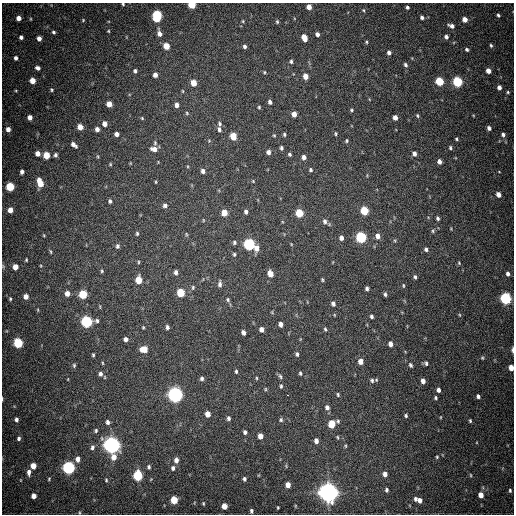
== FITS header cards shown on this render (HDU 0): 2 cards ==
NAXIS1  =                  512
NAXIS2  =                  512

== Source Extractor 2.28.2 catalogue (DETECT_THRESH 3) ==
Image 512 x 512 px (HDU 0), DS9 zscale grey, 1 PNG px = 1 image px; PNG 516 x 516 px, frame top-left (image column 1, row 512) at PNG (2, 3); no overlay
Background 724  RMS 20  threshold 61.1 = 3 sigma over >= 5 px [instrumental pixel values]
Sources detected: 239; all 239 listed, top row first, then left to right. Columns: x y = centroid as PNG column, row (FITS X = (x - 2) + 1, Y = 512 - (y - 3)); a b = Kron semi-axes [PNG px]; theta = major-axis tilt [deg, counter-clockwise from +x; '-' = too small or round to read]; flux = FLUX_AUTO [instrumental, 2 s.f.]
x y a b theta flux
123 4 3 3 - 1.5e+03
192 5 5 4 - 4.5e+04
309 7 4 4 - 1.0e+04
407 7 4 3 - 2.8e+03
363 10 4 4 - 1.6e+03
498 15 4 3 - 2.4e+03
157 16 8 5 83 1.2e+05
422 17 4 4 - 3.0e+03
19 18 4 4 - 8.8e+03
465 19 4 4 - 1.1e+04
83 20 4 3 - 1.1e+03
243 21 4 4 - 1.3e+03
277 22 4 4 - 1.7e+03
451 26 7 4 -20 5.8e+03
108 31 3 3 - 1.2e+03
54 32 4 3 - 2.4e+03
159 33 9 6 -76 7.2e+03
317 34 4 4 - 4.6e+03
21 37 4 4 - 4.1e+03
446 37 5 4 - 4.0e+03
39 38 4 4 - 6.8e+03
304 38 6 4 -71 1.6e+04
366 42 4 4 - 1.5e+03
491 45 5 3 - 2.0e+03
166 46 5 5 - 2.1e+04
245 46 4 4 - 3.3e+03
467 49 5 4 - 2.6e+03
389 53 4 4 - 4.3e+03
16 58 4 3 - 4.2e+03
291 61 5 5 - 2.7e+03
405 65 6 4 -60 3.1e+03
38 68 5 4 - 4.2e+03
135 71 4 4 - 2.8e+03
488 71 4 4 - 1.0e+04
264 72 4 4 - 1.4e+03
155 75 5 4 - 6.5e+03
305 76 5 4 - 1.2e+04
32 81 5 4 - 1.4e+04
439 81 5 5 - 5.7e+04
457 82 5 5 - 1.1e+05
193 83 5 4 - 1.9e+04
499 87 4 4 - 5.9e+03
16 90 4 3 - 1.1e+03
51 90 4 4 - 1.7e+03
183 91 5 3 - 1.3e+03
508 92 3 3 - 1.5e+03
270 102 4 3 - 4.1e+03
109 104 5 4 - 1.4e+04
177 105 5 4 - 5.9e+03
259 107 4 3 - 1.7e+03
352 110 4 4 - 1.8e+03
187 113 6 4 -51 1.9e+03
294 114 5 4 - 1.0e+04
417 116 5 4 - 1.9e+03
30 117 4 4 - 7.8e+03
142 118 4 3 - 1.5e+03
395 118 5 4 - 8.0e+03
105 124 5 5 - 8.5e+03
220 124 7 5 -83 2.9e+03
80 127 5 5 - 1.3e+04
489 128 4 4 - 3.8e+03
8 129 5 4 - 7.2e+03
97 129 5 4 - 5.7e+03
219 129 6 5 - 3.5e+03
117 134 4 4 - 6.5e+03
284 134 4 3 - 2.0e+03
336 134 4 3 - 1.7e+03
503 134 5 5 - 3.6e+03
274 135 4 3 - 1.4e+03
233 136 6 5 - 2.4e+04
456 139 4 3 - 1.7e+03
347 141 5 4 - 1.7e+03
155 143 6 5 - 2.4e+03
74 145 6 4 -43 6.1e+03
281 148 5 4 - 3.0e+03
450 148 5 4 - 2.2e+03
154 149 8 5 0 8.8e+03
268 152 5 4 - 5.3e+03
38 153 4 4 - 9.1e+03
289 154 4 4 - 2.2e+03
414 154 6 5 - 4.9e+03
46 155 5 5 - 2.6e+04
56 155 5 4 - 3.1e+03
97 156 5 3 - 1.3e+03
304 157 5 4 - 5.7e+03
439 161 5 4 - 5.9e+03
110 164 4 3 - 1.3e+03
311 170 5 5 - 2.3e+03
203 171 6 5 - 4.8e+03
22 172 4 4 - 4.1e+03
499 172 3 2 - 8.3e+02
253 181 4 4 - 1.2e+03
156 182 4 3 - 1.2e+03
40 183 8 5 -70 2.4e+04
10 187 5 5 - 6.1e+04
498 194 5 4 - 8.5e+03
110 201 4 3 - 2.8e+03
165 205 5 5 - 4.1e+03
10 210 5 4 - 1.1e+04
364 211 5 5 - 5.0e+04
246 212 5 4 - 3.4e+03
224 213 5 4 - 1.9e+04
299 213 5 5 - 4.5e+04
438 218 5 4 - 2.8e+03
203 220 4 3 - 1.0e+03
325 221 8 6 -63 4.9e+03
433 231 6 4 71 2.0e+03
137 233 5 4 - 2.0e+03
186 234 5 4 - 1.4e+03
44 235 5 3 - 1.1e+03
378 236 6 5 - 7.6e+03
361 237 6 5 - 1.6e+05
341 238 5 5 - 5.4e+03
395 240 5 3 - 1.6e+03
234 242 5 4 - 2.5e+03
249 244 6 5 - 1.9e+05
291 244 5 3 - 1.1e+03
117 246 6 5 - 3.1e+03
257 248 7 6 - 9.0e+03
426 249 5 4 - 3.4e+03
50 252 7 3 -80 1.7e+03
234 254 5 4 - 1.9e+03
26 260 4 3 - 1.5e+03
138 262 5 3 - 1.4e+03
459 263 5 4 - 1.5e+03
41 266 5 3 - 1.2e+03
15 267 5 4 - 1.0e+04
102 271 5 4 - 1.8e+03
176 272 5 4 - 4.5e+03
270 274 6 4 -72 1.4e+04
508 274 4 4 - 3.7e+03
415 277 5 4 - 2.7e+03
139 280 6 5 - 2.4e+04
322 280 4 3 - 1.7e+03
220 284 8 4 88 4.3e+03
403 285 6 4 -84 1.6e+03
193 287 6 4 77 2.3e+03
367 288 4 3 - 3.4e+03
67 293 5 5 - 9.1e+03
181 293 5 5 - 5.2e+04
83 294 5 5 - 6.2e+04
385 294 4 3 - 2.7e+03
26 296 5 4 - 9.1e+03
505 298 6 5 - 1.9e+05
10 299 4 4 - 1.7e+03
228 300 6 4 -64 2.1e+03
333 304 5 4 - 4.3e+03
38 310 5 3 - 1.1e+03
272 312 6 4 -58 1.3e+03
460 315 5 3 - 1.3e+03
372 316 4 3 - 2.9e+03
87 322 6 6 - 2.0e+05
281 324 5 4 - 6.2e+03
143 327 4 3 - 1.4e+03
167 327 5 4 - 3.5e+03
261 329 5 4 - 6.9e+03
325 329 6 4 -78 1.9e+03
243 332 5 4 - 5.6e+03
126 339 4 4 - 5.7e+03
18 343 5 5 - 9.0e+04
390 344 5 4 - 7.1e+03
144 349 6 5 - 2.4e+04
512 350 6 3 89 3.9e+03
297 354 5 4 - 2.8e+03
93 355 3 3 - 1.8e+03
482 358 5 4 - 1.7e+03
360 361 5 5 - 9.1e+03
102 363 5 3 - 1.3e+03
426 363 5 4 - 2.8e+03
74 365 5 4 - 2.0e+03
410 365 6 5 - 2.5e+03
511 368 5 4 - 1.2e+04
236 371 4 3 - 2.1e+03
300 373 5 4 - 2.1e+03
100 374 6 5 - 4.9e+03
280 376 7 5 -71 2.5e+03
202 378 5 4 - 2.9e+03
256 378 4 3 - 1.3e+03
68 379 4 3 - 7.5e+02
372 380 6 5 - 2.8e+03
423 381 5 4 - 6.9e+03
281 386 6 4 90 2.2e+03
265 389 5 3 - 1.4e+03
438 390 5 4 - 4.9e+03
175 395 6 6 - 6.5e+05
287 395 3 2 - 1.7e+03
338 395 5 4 - 1.8e+03
478 396 4 4 - 3.7e+03
436 398 4 4 - 2.1e+03
2 399 5 2 - 1.4e+03
327 407 6 5 - 4.9e+03
208 414 5 4 - 1.3e+04
406 416 4 4 - 2.3e+03
441 417 4 3 - 1.0e+03
229 418 5 4 - 3.4e+03
16 419 5 4 - 4.1e+03
281 420 5 4 - 2.4e+03
338 421 5 4 - 2.1e+03
470 421 4 3 - 1.8e+03
107 422 6 5 - 4.5e+03
331 424 6 5 - 2.9e+04
96 430 5 5 - 2.5e+03
245 432 4 3 - 3.4e+03
260 436 5 4 - 1.1e+04
337 437 5 3 - 1.5e+03
19 438 5 4 - 3.1e+03
316 441 5 4 - 6.8e+03
112 445 6 6 - 8.7e+05
345 446 4 4 - 1.5e+03
92 447 7 5 70 4.1e+03
114 457 7 6 - 1.1e+04
437 457 5 4 - 1.5e+03
78 459 6 5 - 7.7e+03
176 460 6 5 - 7.2e+03
33 466 5 4 - 1.4e+04
149 467 5 4 - 2.6e+03
68 468 6 5 - 3.0e+05
173 468 6 5 - 3.6e+03
29 472 7 5 86 5.7e+03
385 474 5 5 - 7.1e+03
471 475 5 3 - 1.3e+03
138 476 6 5 - 1.1e+05
49 479 4 4 - 1.4e+03
244 479 4 4 - 3.3e+03
106 480 5 4 - 1.7e+03
288 485 5 4 - 1.1e+04
387 490 5 4 - 2.8e+03
510 490 4 3 - 2.0e+03
328 493 7 7 - 1.3e+06
481 495 5 4 - 1.2e+04
34 496 4 4 - 9.1e+03
415 499 5 4 - 3.4e+03
174 500 5 5 - 3.8e+04
420 500 5 4 - 7.1e+03
203 503 5 4 - 1.5e+03
224 506 5 4 - 1.4e+04
295 506 5 3 - 1.1e+03
278 507 3 2 - 1.3e+03
251 511 4 3 - 2.6e+03
At the frame edge (FLAGS 8, measured only in part): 6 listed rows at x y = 123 4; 192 5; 15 267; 512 350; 511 368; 2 399